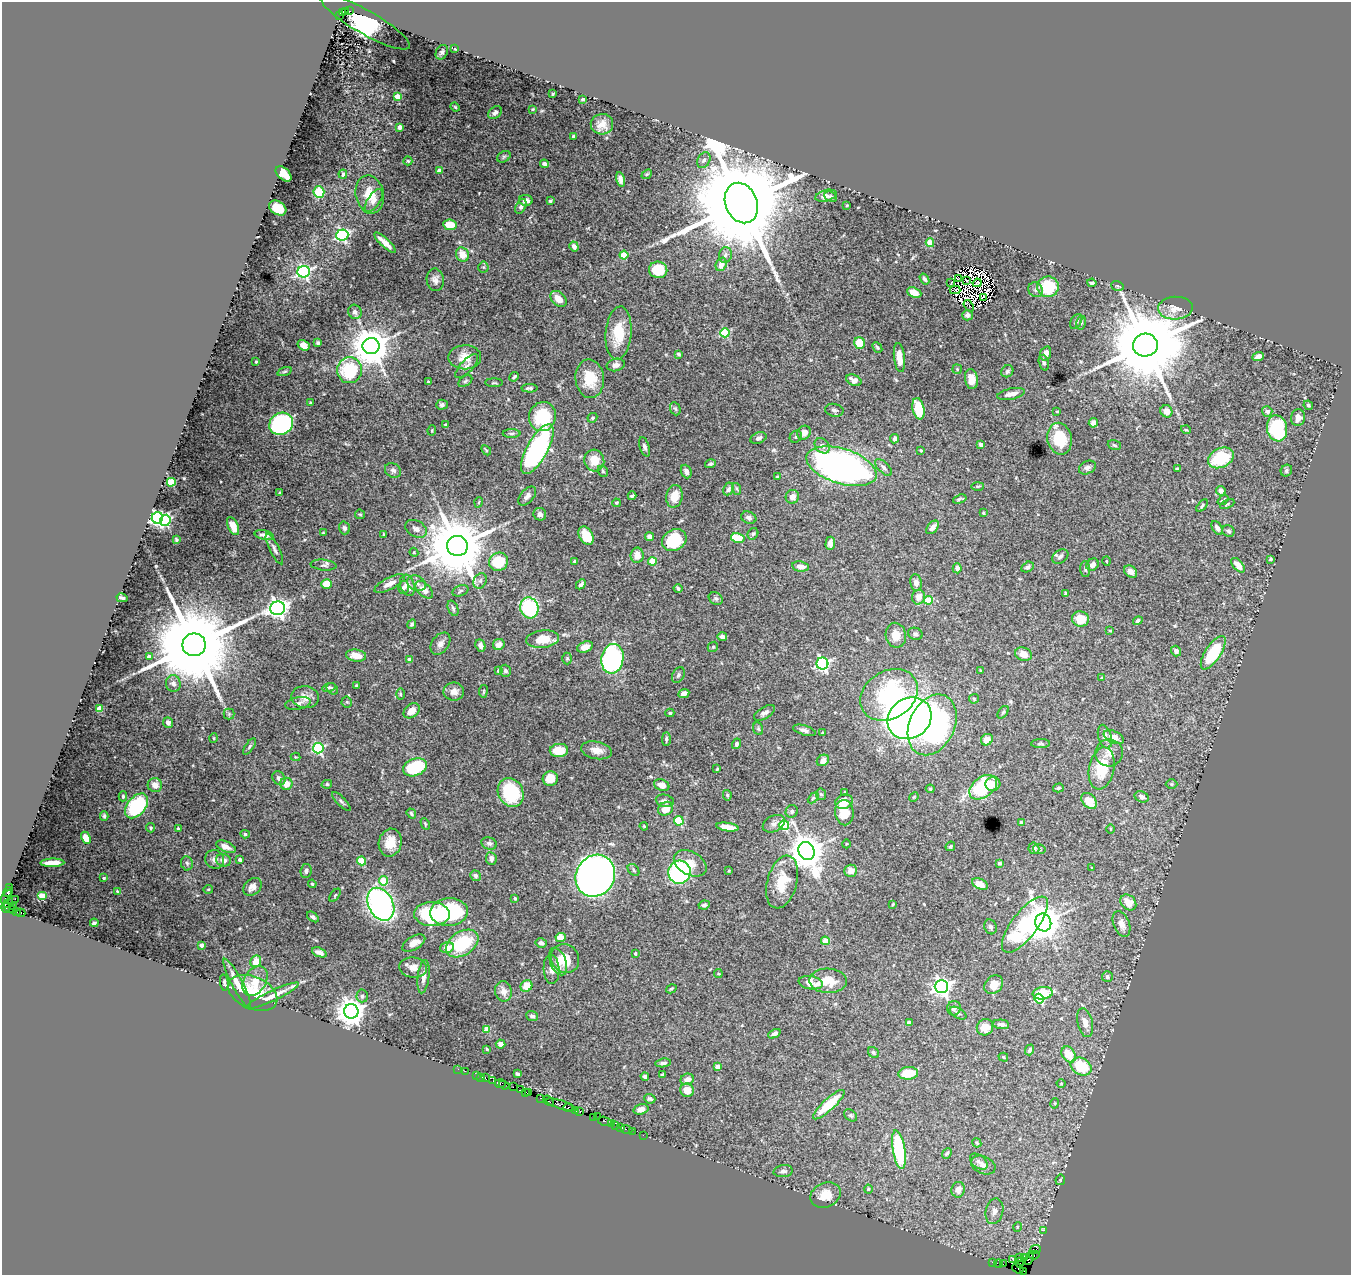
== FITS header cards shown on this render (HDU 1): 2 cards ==
NAXIS1  =                 1349
NAXIS2  =                 1273

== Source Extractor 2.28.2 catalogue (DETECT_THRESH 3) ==
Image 1349 x 1273 px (HDU 1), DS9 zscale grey, 1 PNG px = 1 image px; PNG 1353 x 1277 px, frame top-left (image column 1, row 1273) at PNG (2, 2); each listed source drawn as its Kron ellipse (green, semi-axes under 4 px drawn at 4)
Background 2.21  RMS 0.034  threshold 0.101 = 3 sigma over >= 5 px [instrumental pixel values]
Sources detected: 523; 11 with non-positive FLUX_AUTO (blend fragments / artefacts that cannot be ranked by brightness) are neither listed nor drawn; of the other 512, the 500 brightest by FLUX_AUTO listed and drawn (12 fainter detections omitted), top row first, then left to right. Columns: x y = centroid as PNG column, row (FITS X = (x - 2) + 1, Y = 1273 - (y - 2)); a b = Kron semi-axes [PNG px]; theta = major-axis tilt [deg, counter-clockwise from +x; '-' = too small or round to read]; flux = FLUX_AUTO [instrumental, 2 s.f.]
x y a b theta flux
345 11 3 2 - 420
349 11 3 2 - 510
342 13 4 2 - 230
339 15 3 2 - 490
365 22 51 12 -30 430
455 49 3 2 - 1.8
442 52 8 5 63 5.4
553 94 3 2 - 2.2
398 96 4 4 - 38
583 99 4 2 - 3.1
455 107 5 3 - 2.7
533 109 3 2 - 1.7
495 113 7 5 45 6.9
602 124 11 10 - 21
400 127 4 3 - 8.1
574 136 3 3 - 5.3
504 157 7 5 30 4.1
704 160 8 6 59 8.2
408 161 4 4 - 3.2
545 164 4 4 - 7.2
439 171 4 4 - 25
283 174 9 5 -42 30
343 174 5 4 - 4.5
647 174 6 4 41 2.2
620 179 7 4 -77 9.2
319 192 6 5 - 85
370 194 19 14 -79 47
826 196 11 5 16 12
831 197 7 5 -27 5.8
374 200 13 6 56 12
526 200 7 5 -8 13
550 201 4 3 - 3.9
741 203 21 16 -68 64000
847 205 3 2 - 2
521 206 8 5 62 6.4
278 208 9 6 -32 51
450 225 7 5 -8 40
342 235 6 5 - 370
385 243 14 4 -43 24
930 243 4 4 - 46
574 246 5 4 - 9.5
462 255 7 6 - 30
624 255 4 4 - 57
725 255 8 6 78 8.4
721 264 7 5 69 20
483 267 5 5 - 2.5
658 270 9 8 - 57
304 272 6 6 - 420
924 279 6 4 -54 6.1
958 279 3 2 - 1.9
435 280 11 8 -82 13
967 281 3 2 - 2.8
951 282 2 2 - 2.8
977 283 4 2 - 6.5
1092 283 4 3 - 3.5
1117 286 6 5 - 3.3
1048 287 10 10 - 86
955 290 5 2 - 2.2
1036 290 8 6 -48 7.4
914 292 7 5 -22 17
983 298 4 2 - 2.5
559 299 9 6 -43 25
969 306 6 2 -54 2.1
1175 308 17 11 3 25
355 312 7 6 - 9.4
967 315 5 5 - 7
1076 321 8 5 57 5.3
1081 323 7 5 74 4.6
618 333 27 13 85 69
725 333 4 4 - 120
318 343 4 3 - 3.6
860 343 6 5 - 57
303 345 6 5 - 22
1145 345 12 11 - 39000
371 346 8 8 - 6700
877 347 6 4 -50 3.4
1046 353 7 5 73 16
678 354 4 3 - 4.1
1258 356 6 4 19 10
465 357 16 12 1 33
899 358 15 5 -83 23
256 362 3 2 - 3.1
1044 363 8 5 -73 4.6
616 365 9 6 13 11
467 366 15 6 47 11
957 369 5 4 - 2.6
350 370 13 12 - 130
285 371 7 3 19 3.7
1007 371 6 5 - 5.4
514 377 5 3 - 3.3
590 379 19 14 -85 55
971 379 10 6 -81 24
854 380 8 5 -25 15
465 381 8 5 36 4.1
428 382 4 3 - 2.7
494 383 9 3 0 3.2
529 388 8 3 2 6.1
1011 394 14 5 11 16
310 403 4 3 - 2.4
442 405 6 5 - 5.5
1308 405 5 4 - 4.3
675 409 7 5 -65 3.4
918 409 11 6 -78 86
834 410 9 6 -10 6.9
1057 411 4 3 - 2.4
1166 411 6 5 - 17
1267 411 5 5 - 11
542 417 14 13 - 120
592 418 5 4 - 3.6
1298 418 8 7 - 14
1093 423 5 4 - 9.4
281 424 12 10 29 360
445 424 3 2 - 2.1
1277 428 13 10 -80 180
432 430 5 4 - 2.3
1186 430 5 3 - 2
512 433 9 4 0 5.3
804 433 7 6 - 16
796 437 6 5 - 3.9
758 438 8 5 22 7.6
895 439 4 4 - 7.1
1060 439 16 12 -78 87
981 444 4 3 - 4.9
1114 445 7 5 -19 4.1
822 446 8 6 -44 12
645 447 10 5 -71 6.8
537 449 28 10 61 470
486 450 6 3 -46 2.5
921 450 3 3 - 2.7
1221 458 13 9 26 120
594 461 11 10 - 37
710 464 5 4 - 3.3
842 466 36 17 -17 970
883 467 10 5 -45 7.4
1087 468 9 6 27 7.6
1177 469 4 3 - 5.9
393 470 8 7 - 6.5
603 471 6 5 - 3.7
686 471 7 5 -67 12
1286 471 6 5 - 4.4
777 476 3 2 - 2.4
171 482 4 4 - 110
978 486 6 3 1 2.6
729 489 7 5 64 5.1
737 489 6 4 -71 2.8
1221 491 5 4 - 11
280 493 3 3 - 2.6
527 496 11 6 48 9.7
632 496 4 3 - 4.2
674 496 11 8 78 33
792 497 7 6 - 13
960 499 7 2 16 3.8
1223 500 6 2 39 2.8
479 502 5 3 - 2.1
616 503 4 3 - 2.3
1227 504 7 3 25 2.5
1202 506 7 3 51 3.3
983 513 3 2 - 2.7
360 514 5 4 - 2.8
540 514 6 6 - 8.1
157 518 6 5 - 610
749 518 8 6 -21 7.6
165 520 6 5 - 290
233 526 9 5 -66 20
933 527 8 5 49 10
344 528 6 5 - 5.4
1217 528 8 4 -56 8.9
416 529 11 8 -28 12
1228 531 6 5 - 5.2
323 533 3 2 - 2
384 534 3 3 - 2.4
753 534 6 5 - 4.3
264 535 10 4 -14 9.7
586 536 10 6 -60 48
650 537 4 4 - 15
738 538 7 4 -14 99
176 539 4 3 - 2.9
674 540 13 10 30 120
830 543 7 4 87 11
457 546 10 10 - 21000
274 549 17 5 -64 8.5
414 552 4 4 - 2.5
637 555 8 6 82 22
1060 557 9 6 34 6.6
1271 559 3 3 - 3.4
652 561 4 4 - 70
1106 561 4 3 - 1.8
498 562 9 9 - 78
575 562 3 3 - 4.4
323 565 13 5 -5 7.7
1092 565 7 5 40 11
1238 565 9 4 -48 22
800 566 8 5 -10 13
1027 567 6 5 - 6.1
957 568 5 4 - 7.6
1085 569 8 5 -88 4.4
1131 572 7 5 -41 11
480 581 8 6 61 6.8
416 583 10 7 -25 11
916 583 8 6 -80 13
327 584 5 4 - 35
390 584 17 6 27 21
581 584 6 3 45 6.5
407 585 11 7 -72 18
404 587 7 5 89 6.2
678 589 4 3 - 5.4
424 590 10 6 -45 19
460 591 8 5 21 4.3
1065 593 4 3 - 2.7
919 597 7 6 - 21
122 598 5 3 - 4.4
716 598 7 6 - 5.3
929 600 4 4 - 71
278 608 7 6 - 1200
453 608 8 5 -68 4.7
529 608 10 9 - 260
1080 619 8 7 - 37
1138 621 5 4 - 5.5
412 624 5 4 - 3.8
1110 630 4 3 - 2.3
915 634 7 6 - 4.9
896 635 12 10 -78 28
722 637 5 4 - 8
542 639 16 8 7 42
440 644 12 8 54 13
499 644 6 5 - 17
194 645 11 11 - 51000
480 645 6 5 - 9.9
585 647 8 5 18 14
713 647 5 4 - 3.4
1176 651 5 5 - 9.8
1213 653 19 7 57 120
1023 654 8 6 -16 17
356 656 10 6 -7 27
149 657 4 3 - 11
409 659 4 4 - 15
567 659 6 5 - 3.5
612 659 15 11 80 380
822 663 6 6 - 430
499 670 4 3 - 9.1
981 670 3 2 - 2.3
505 671 6 5 - 6.3
678 675 8 5 63 5.1
1102 678 4 2 - 1.8
173 684 8 7 - 9.9
356 685 4 3 - 2.2
329 687 6 4 16 4.5
332 689 6 5 - 4.1
483 691 6 3 81 2.3
454 692 10 9 - 15
684 693 6 4 25 12
400 694 6 4 -89 2.5
889 695 30 24 33 340
305 697 14 11 -5 20
974 699 5 4 - 2.8
347 702 5 5 - 3.5
298 703 13 6 10 11
100 709 4 4 - 41
412 711 9 6 40 22
1003 712 7 4 53 3.7
670 713 4 4 - 3
765 713 12 5 31 9.1
229 714 5 5 - 3.5
909 718 23 20 34 1500
168 722 5 4 - 8.5
932 725 32 22 65 550
758 729 6 5 - 3.5
804 730 11 5 -16 9.7
823 733 4 3 - 2.1
1105 737 12 6 -74 11
1114 737 11 6 -26 17
214 738 5 3 - 2
666 739 7 4 89 4.9
987 740 6 5 - 18
1041 743 9 4 3 4.4
736 744 5 4 - 6.7
249 746 9 3 55 3.6
318 748 5 5 - 250
559 750 9 6 3 47
597 750 15 8 -11 21
1109 753 14 13 - 20
295 757 5 4 - 2.1
823 760 6 5 - 13
415 767 12 8 22 120
1102 768 21 12 78 65
717 769 3 3 - 2.4
279 778 7 6 - 7.5
550 779 8 7 - 35
286 784 6 6 - 23
327 784 5 4 - 3.6
993 784 7 7 - 17
1171 784 6 5 - 3.5
155 785 7 7 - 19
662 785 8 5 -22 19
983 787 15 10 36 170
1058 788 5 4 - 4
930 789 4 3 - 2.6
511 792 15 12 -62 150
845 792 3 2 - 2
821 794 6 5 - 4.2
727 795 5 4 - 3.5
123 796 5 4 - 4.3
914 797 5 4 - 2.4
1142 797 7 5 -24 8.5
813 798 6 4 45 3.2
341 801 12 4 -46 5.9
665 801 9 6 -11 8.4
1089 801 9 6 -47 33
844 802 9 7 19 29
137 806 14 9 49 190
666 809 8 6 35 30
792 811 6 6 - 4.9
411 813 5 3 - 3.7
844 813 13 9 -82 50
104 816 5 3 - 3.7
679 821 5 4 - 100
1021 822 4 3 - 3.4
425 824 6 4 -60 2.8
774 824 12 8 28 10
784 825 5 5 - 150
644 826 4 3 - 2.2
727 827 11 4 -7 29
151 828 4 4 - 3.5
178 829 4 3 - 3.4
1111 829 5 3 - 2.1
245 834 5 4 - 3.9
86 838 6 4 -62 27
390 843 14 11 76 38
489 843 8 6 -20 6.7
846 844 4 3 - 2
950 846 5 4 - 3.2
226 847 10 5 -22 14
1034 848 6 5 - 8.5
1039 849 6 5 - 3.9
806 851 9 8 - 5300
491 858 6 5 - 9.2
215 859 10 9 - 10
223 860 7 6 - 13
240 860 3 3 - 5.9
361 861 4 4 - 78
52 863 12 4 2 23
187 863 7 6 - 4.7
690 863 17 11 -28 29
1000 863 4 3 - 3.5
1092 868 3 3 - 2.8
633 870 7 4 -46 3.9
306 871 7 5 82 5.7
729 871 3 3 - 2.4
851 871 6 6 - 18
679 872 11 11 - 290
475 876 5 5 - 7.9
595 876 22 19 59 2700
104 878 3 3 - 2.2
384 881 4 4 - 64
782 882 27 15 75 62
312 884 4 3 - 2.6
980 884 8 5 -25 19
9 887 3 2 - 100
252 887 10 7 41 15
208 889 4 3 - 2.3
117 891 3 3 - 2.3
8 892 5 2 - 140
335 895 7 4 54 3
42 896 5 4 - 26
6 897 8 4 59 530
515 898 4 3 - 3
15 899 2 2 - 76
1128 902 9 7 -46 32
8 903 5 4 - 270
381 904 17 12 -63 770
893 904 3 2 - 2.5
704 905 6 4 9 4.8
13 906 4 2 - 27
6 908 5 3 - 130
10 908 7 3 -39 110
17 912 3 3 - 120
449 912 18 14 3 170
21 913 4 3 - 980
432 914 18 12 -2 200
313 917 7 4 -37 6
94 923 4 3 - 4.1
1043 923 9 8 - 5100
1121 924 13 8 -69 16
1025 925 34 13 53 220
990 927 7 6 - 6
561 938 5 4 - 38
825 941 4 4 - 44
414 943 13 6 31 21
541 943 6 4 -12 6.7
462 944 18 12 32 120
201 945 3 3 - 12
447 947 7 5 16 20
319 952 8 4 -21 10
635 953 4 3 - 3.3
565 958 15 13 -49 44
256 961 6 5 - 29
558 961 14 8 -69 17
413 967 14 10 -7 19
551 969 15 8 -87 14
718 974 4 2 - 2.1
423 977 17 5 83 13
1107 977 5 5 - 5.4
255 981 16 11 58 31
828 981 19 12 -2 52
224 983 8 4 -82 4.2
237 983 27 5 -62 28
811 983 12 6 -10 26
994 985 10 8 44 23
526 986 6 5 - 30
941 987 7 6 - 970
671 989 5 4 - 3.3
503 991 10 8 -80 14
253 993 26 16 -24 73
1043 993 10 6 6 76
272 996 29 5 25 28
362 996 6 5 - 5.2
1039 999 5 4 - 130
954 1008 7 7 - 8.1
351 1011 7 7 - 3100
958 1013 9 5 -31 5.7
532 1016 6 5 - 6.3
909 1022 4 4 - 8.2
1085 1023 15 7 -77 17
1001 1024 8 4 -7 7.8
985 1027 8 8 - 27
487 1029 4 4 - 41
774 1034 6 4 26 7.5
500 1044 5 4 - 8.8
487 1049 4 3 - 2.4
1030 1050 5 4 - 4.1
873 1052 6 5 - 4.1
1069 1054 8 6 -57 39
1003 1057 5 4 - 3.1
663 1063 8 4 8 6.6
718 1067 4 4 - 22
1081 1067 11 8 -29 83
458 1069 2 2 - 16
465 1071 2 2 - 26
908 1073 10 6 5 50
517 1074 4 3 - 3.8
663 1074 4 3 - 3.1
476 1075 2 2 - 77
645 1076 4 3 - 4.1
481 1077 3 2 - 68
485 1078 4 3 - 120
687 1079 6 5 - 15
493 1081 3 2 - 14
500 1083 5 3 - 360
1061 1083 4 3 - 1.8
504 1085 5 3 - 200
513 1087 2 2 - 87
520 1090 4 2 - 240
687 1090 7 6 - 30
525 1092 4 3 - 250
529 1093 3 2 - 200
541 1098 4 3 - 220
650 1099 6 4 -22 3.9
548 1101 6 3 -40 240
1055 1103 5 3 - 1.9
561 1105 15 3 -18 1600
829 1105 20 6 43 72
568 1107 5 3 - 310
641 1109 7 5 16 17
576 1110 4 3 - 250
580 1111 3 2 - 130
850 1115 7 5 -38 4.7
594 1117 2 2 - 65
598 1117 2 2 - 66
605 1121 7 3 -14 130
611 1124 3 3 - 160
616 1125 2 2 - 95
620 1127 3 2 - 170
626 1129 6 3 -21 160
632 1131 2 2 - 68
643 1135 2 2 - 50
977 1143 5 3 - 2.4
899 1150 19 6 -81 220
947 1153 6 4 49 3.6
979 1162 10 6 -38 9.4
983 1165 13 8 -23 14
783 1171 10 6 7 7.8
1060 1180 5 5 - 2.9
868 1189 4 4 - 3.5
958 1190 8 6 81 16
825 1195 15 12 25 36
994 1211 13 8 76 14
1017 1227 5 3 - 2
1043 1230 2 2 - 49
1035 1250 6 4 26 410
1034 1255 5 4 - 330
1020 1258 3 3 - 210
1024 1258 2 2 - 56
1029 1259 6 2 70 79
1013 1260 2 2 - 64
992 1262 3 2 - 82
1019 1263 5 3 - 91
999 1264 4 2 - 140
1003 1264 2 2 - 110
1018 1268 6 4 -32 150
1024 1271 2 2 - 14
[12 fainter detections neither listed nor drawn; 11 non-positive-flux detections neither listed nor drawn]